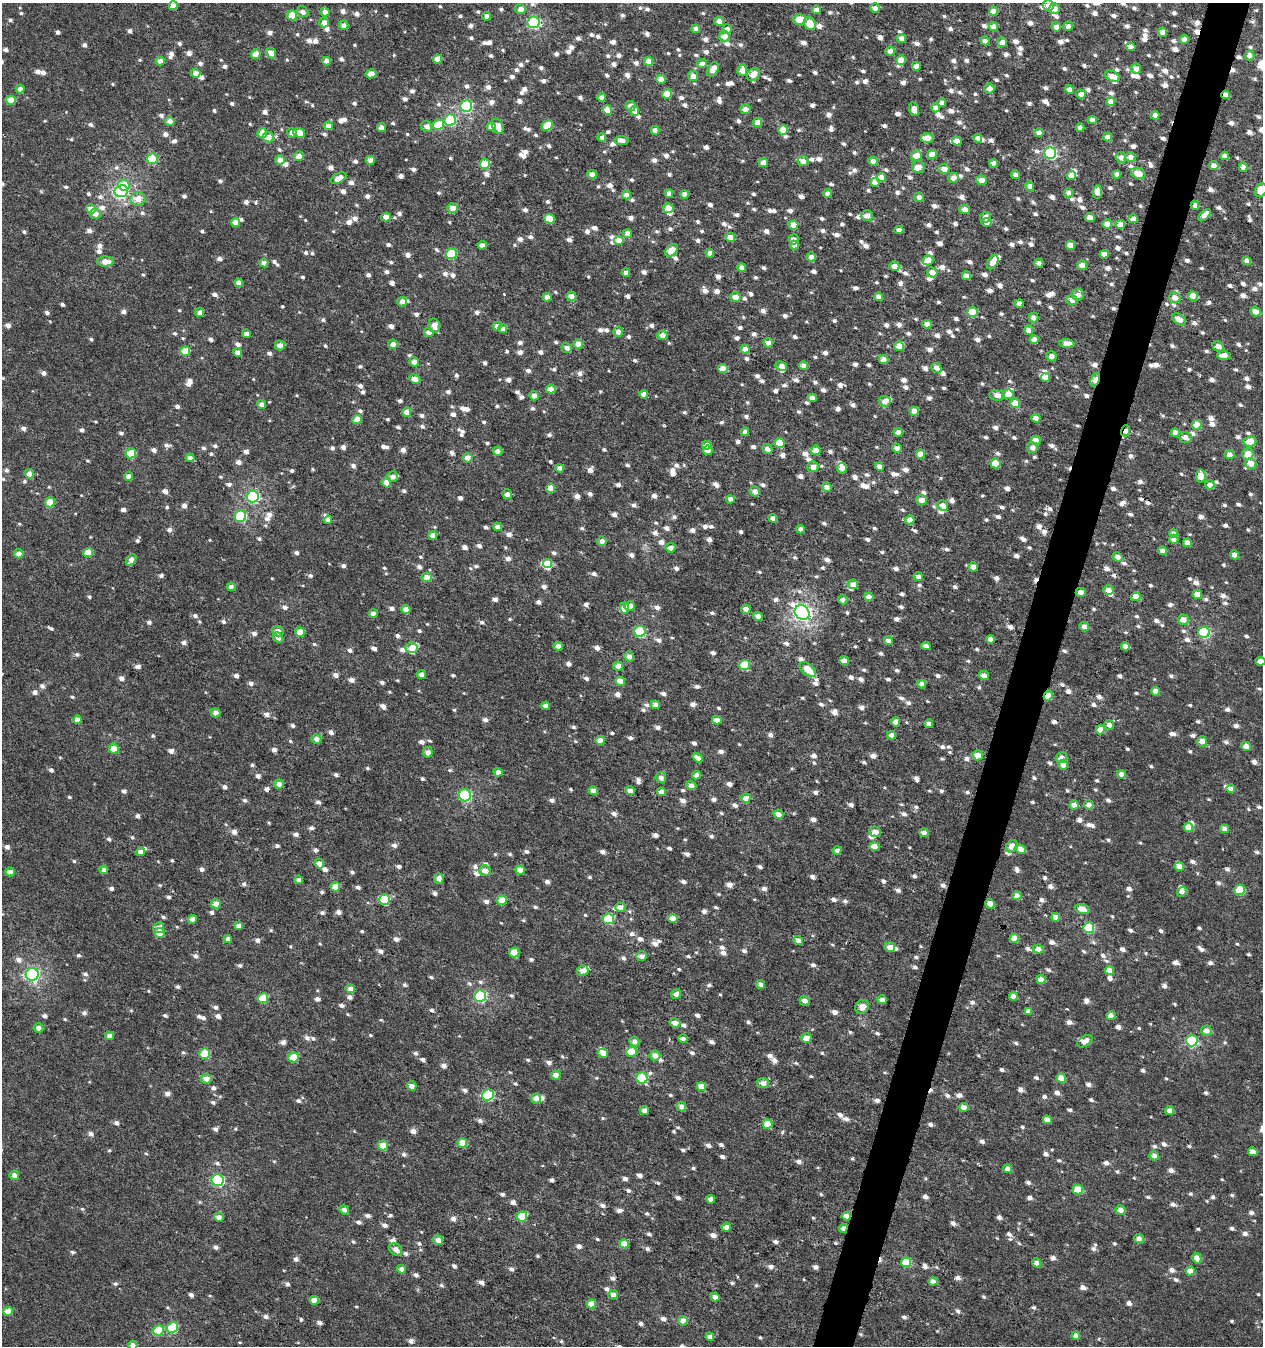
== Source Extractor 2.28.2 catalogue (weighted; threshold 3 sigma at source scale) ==
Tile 10 of 4 x 4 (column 2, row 3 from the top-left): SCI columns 1553-2813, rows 1403-2746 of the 5616 x 5441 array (HDU 1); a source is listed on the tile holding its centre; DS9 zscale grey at full resolution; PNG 1265 x 1348 px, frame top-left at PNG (2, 3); each listed source drawn as its Kron ellipse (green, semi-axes under 4 px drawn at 4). Shown black and unused: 3% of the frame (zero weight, under 3 of 6 exposures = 3% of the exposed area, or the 3 px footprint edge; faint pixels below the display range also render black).
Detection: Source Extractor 2.28.2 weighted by HDU 2 'WHT'; one run over the whole footprint, this tile lists its part. Background 3.16e-04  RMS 0.0012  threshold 0.00471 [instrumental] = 3 sigma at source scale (4.09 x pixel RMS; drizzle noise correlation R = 1.36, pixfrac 0.8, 0.0396/0.0396 arcsec/px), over >= 5 px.
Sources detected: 1838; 9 cosmic-ray / hot-pixel residue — neither listed nor drawn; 48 inside a brighter listed object's ellipse — not listed separately; of the other 1781, all 500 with FLUX_AUTO >= 0.669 (the completeness limit of this list) listed and drawn (1281 fainter detections not listed), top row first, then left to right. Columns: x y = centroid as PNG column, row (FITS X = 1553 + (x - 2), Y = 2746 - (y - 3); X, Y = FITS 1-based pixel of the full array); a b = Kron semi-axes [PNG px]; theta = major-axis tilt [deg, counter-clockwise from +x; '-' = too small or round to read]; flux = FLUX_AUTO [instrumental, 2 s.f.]
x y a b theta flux
173 6 4 4 - 1.3
1048 6 6 5 - 0.72
875 8 5 5 - 0.68
520 9 5 5 - 0.82
1054 9 5 5 - 0.94
817 10 4 4 - 0.93
993 11 4 4 - 1.3
303 12 6 5 - 0.67
325 12 5 4 - 0.76
292 15 5 5 - 2.6
487 16 4 4 - 0.72
799 20 6 5 - 2.1
719 21 5 4 - 0.91
324 22 5 5 - 0.84
534 22 6 6 - 15
810 24 7 5 -64 2.2
344 25 5 4 - 0.85
1068 26 4 4 - 0.68
993 27 4 4 - 1.1
1056 27 5 4 - 0.83
696 29 4 4 - 0.81
727 29 4 4 - 0.7
1162 32 4 4 - 0.75
725 36 5 5 - 0.99
901 38 4 4 - 0.74
1184 39 4 4 - 0.7
985 41 4 4 - 0.67
1002 42 5 5 - 0.71
1131 47 4 4 - 0.79
890 51 5 4 - 0.71
271 53 6 5 - 0.83
256 54 5 4 - 1.6
1250 55 5 5 - 0.79
438 59 4 4 - 1.6
901 60 5 5 - 1.8
160 61 4 4 - 0.81
326 61 4 4 - 0.93
649 61 4 4 - 1.5
702 64 4 4 - 0.81
916 66 4 4 - 0.85
713 69 8 5 61 1.1
1136 69 5 5 - 0.77
742 70 5 5 - 1.3
196 73 5 4 - 0.88
371 74 5 4 - 1.3
753 74 7 5 43 1.6
693 76 5 5 - 0.68
1112 76 8 5 -26 1.2
661 79 4 4 - 1.2
20 89 4 4 - 0.67
989 89 5 5 - 0.79
1070 89 4 4 - 0.78
667 94 5 4 - 2.3
1081 94 5 4 - 0.7
1226 95 4 4 - 0.8
601 97 4 4 - 0.73
11 100 5 4 - 2.5
1111 102 4 4 - 1.1
942 103 4 4 - 0.74
466 106 6 5 - 12
630 106 5 5 - 0.79
936 108 4 4 - 0.83
745 109 5 5 - 0.71
914 109 7 4 -73 0.78
607 110 4 4 - 1.9
634 111 5 4 - 0.84
1155 115 4 4 - 1.1
450 120 6 5 - 8.4
1092 120 5 4 - 0.82
170 121 5 5 - 0.88
758 122 4 4 - 1.3
438 125 6 5 - 3.4
547 125 6 5 - 2.2
328 126 4 4 - 0.78
427 126 6 5 - 0.73
498 126 8 5 -66 1.6
491 127 4 4 - 0.82
381 128 4 4 - 0.96
1080 128 4 4 - 0.76
655 130 4 4 - 0.77
783 130 5 4 - 2.3
262 133 5 4 - 1.6
292 133 5 4 - 0.75
299 133 6 4 -24 1.6
1039 133 4 4 - 0.81
268 137 5 5 - 1.2
1108 137 4 4 - 0.75
602 138 4 4 - 0.71
927 138 6 4 0 1.2
978 138 4 4 - 0.71
622 140 7 4 -7 0.81
957 141 4 4 - 0.8
1050 153 6 6 - 16
932 154 5 4 - 1.2
299 156 5 5 - 1.2
916 156 6 5 - 1.5
1225 156 4 4 - 0.78
1121 157 5 5 - 0.79
1130 157 5 5 - 0.76
152 159 5 5 - 5.5
280 160 4 4 - 0.88
370 160 4 4 - 0.82
803 161 5 5 - 0.7
873 161 5 4 - 0.89
763 162 4 4 - 0.82
993 163 4 4 - 0.72
485 164 5 5 - 3.8
1214 165 5 4 - 0.69
918 167 6 6 - 0.95
1243 167 4 4 - 0.98
944 169 6 5 - 0.86
1138 173 7 5 -24 1.3
592 174 4 4 - 0.96
1117 174 4 4 - 0.67
1015 175 4 4 - 0.71
1071 176 5 4 - 0.78
338 178 8 5 29 1.2
881 178 5 4 - 1.2
953 178 5 5 - 1.1
981 180 5 4 - 1.1
875 182 5 4 - 1.4
124 185 6 5 - 1.8
1030 186 4 4 - 0.74
1261 190 7 5 59 2.1
121 191 7 6 - 25
1097 192 6 5 - 0.98
1068 193 4 4 - 0.73
669 194 4 4 - 0.72
685 194 4 4 - 1
827 194 4 4 - 0.72
626 195 4 4 - 0.81
919 197 5 4 - 0.78
138 199 7 6 - 1.4
1195 205 4 4 - 0.7
453 208 5 5 - 1.1
668 208 5 5 - 1.5
91 209 5 5 - 0.99
965 209 5 4 - 0.81
95 214 5 5 - 0.82
1205 215 7 4 45 0.99
867 216 6 5 - 0.82
386 217 5 4 - 0.8
986 217 5 5 - 0.94
1090 217 5 4 - 0.97
550 219 5 5 - 2.7
1133 219 4 4 - 0.82
235 222 5 4 - 1.1
987 222 5 4 - 0.77
1107 224 5 4 - 1.1
793 225 5 4 - 1.7
1120 225 5 4 - 1.1
899 230 4 4 - 0.79
627 233 4 4 - 0.75
730 237 5 4 - 1.3
793 239 5 5 - 0.67
619 240 5 4 - 1.3
482 245 4 4 - 0.7
794 245 4 4 - 0.87
1071 245 4 4 - 1.3
671 250 7 5 40 1.6
710 253 4 4 - 0.78
451 254 5 5 - 5.6
1104 254 4 4 - 0.98
811 257 4 4 - 0.87
928 260 5 5 - 1.1
1247 261 4 4 - 0.67
105 262 8 5 1 1.3
993 262 8 5 58 1.5
264 263 4 4 - 0.71
1039 263 4 4 - 0.97
1082 265 5 4 - 0.89
894 266 5 5 - 0.78
742 268 4 4 - 0.9
932 272 5 5 - 0.9
626 273 4 4 - 0.68
966 276 5 4 - 0.82
238 283 4 4 - 0.74
1078 295 6 6 - 0.88
571 296 5 4 - 1
1193 296 5 4 - 2.1
547 297 4 4 - 0.77
735 297 5 5 - 1.2
879 297 4 4 - 0.87
1175 298 5 5 - 0.83
1072 300 5 5 - 0.9
402 302 5 4 - 0.95
1019 303 4 4 - 0.71
973 312 5 5 - 2.7
1256 312 5 4 - 0.99
199 313 4 4 - 0.73
1034 318 5 5 - 0.85
1179 319 8 5 -36 1
927 324 4 4 - 0.95
434 326 7 6 - 0.84
497 326 4 4 - 0.73
503 329 4 4 - 0.81
1029 330 4 4 - 0.79
429 332 5 4 - 0.79
618 332 5 5 - 0.78
246 334 4 4 - 0.77
662 335 5 4 - 0.89
1034 340 4 4 - 1.2
768 343 5 4 - 0.79
393 344 5 4 - 0.79
578 344 4 4 - 1.4
1067 344 7 4 -2 1.3
280 345 5 5 - 0.85
899 346 5 4 - 1.5
1218 346 6 5 - 0.71
567 348 5 5 - 0.71
745 349 4 4 - 1.1
185 351 5 4 - 2.4
238 352 4 4 - 0.72
1224 355 7 4 -2 0.9
1051 356 5 5 - 0.75
884 360 5 4 - 1.1
414 362 5 4 - 0.79
781 366 6 5 - 0.84
803 366 4 4 - 0.87
936 368 5 4 - 0.7
723 369 4 4 - 1.6
1046 378 4 4 - 0.68
415 379 6 4 -26 1.1
1095 380 7 4 69 2.3
551 389 4 4 - 1.4
644 394 4 4 - 0.82
1008 394 5 5 - 1
997 395 8 5 -8 0.97
534 396 5 4 - 0.77
812 398 4 4 - 0.76
885 401 6 5 - 0.8
1015 403 5 5 - 2.3
261 404 4 4 - 0.72
914 411 4 4 - 1.6
407 412 4 4 - 1.4
1036 418 4 4 - 1.1
357 419 4 4 - 1.5
1197 425 5 5 - 2.2
1126 431 5 3 - 0.76
745 432 4 4 - 0.74
898 432 4 4 - 0.85
1175 433 4 4 - 1.2
1185 437 6 5 - 0.78
1036 440 5 4 - 1.1
1250 441 6 5 - 2
780 443 5 5 - 3.1
707 445 5 4 - 0.8
897 448 4 4 - 0.9
1032 448 5 5 - 0.74
767 449 5 5 - 0.72
708 450 5 4 - 0.99
815 450 5 4 - 1.1
498 451 5 4 - 0.85
131 453 5 5 - 3.8
920 454 4 4 - 1.1
1230 454 5 4 - 0.69
1248 454 6 5 - 1.5
190 458 4 4 - 0.85
468 458 5 5 - 1.1
995 463 5 5 - 3
1251 463 5 5 - 1.3
880 466 4 4 - 0.75
813 467 5 5 - 0.82
560 468 4 4 - 0.75
842 468 5 5 - 0.67
29 474 5 4 - 0.95
129 476 4 4 - 0.75
1201 476 6 5 - 1.9
393 477 5 5 - 0.72
386 482 5 4 - 1.1
1210 485 5 4 - 0.83
827 487 5 4 - 0.75
550 488 4 4 - 1.3
755 491 5 4 - 0.76
507 494 5 4 - 0.7
253 497 6 6 - 15
730 499 4 4 - 0.67
921 500 5 5 - 0.9
50 502 5 5 - 3.6
943 505 6 5 - 0.74
240 516 6 5 - 8.1
773 518 4 4 - 0.79
328 520 4 4 - 0.7
910 520 5 4 - 1.2
497 527 4 4 - 0.71
801 529 4 4 - 0.76
1174 534 5 4 - 0.7
433 535 4 4 - 0.78
1174 539 5 4 - 0.77
602 541 5 4 - 0.75
1187 543 4 4 - 0.99
670 548 5 4 - 0.78
1162 551 4 4 - 0.73
88 553 5 4 - 2.3
19 554 5 4 - 0.89
1235 555 4 4 - 0.73
1118 557 5 4 - 0.83
131 560 7 4 54 0.86
548 563 4 4 - 1.2
973 567 4 4 - 1.2
427 577 5 5 - 1.2
918 577 5 4 - 0.75
853 584 5 4 - 0.81
231 587 4 4 - 0.77
1108 590 5 4 - 0.87
1081 592 5 4 - 0.73
1197 594 5 4 - 0.95
869 597 4 4 - 1.2
1136 597 4 4 - 1.5
843 600 4 4 - 0.79
630 606 5 4 - 0.95
625 608 5 4 - 0.75
746 609 5 4 - 0.67
406 610 4 4 - 1.3
373 613 4 4 - 0.69
802 613 8 7 - 40
758 616 5 4 - 0.84
1183 620 5 5 - 0.95
1084 627 5 4 - 0.68
278 631 6 5 - 0.75
640 631 5 5 - 9.9
300 632 4 4 - 1.7
1204 632 6 5 - 11
278 637 5 5 - 0.86
990 639 4 4 - 0.74
888 641 4 4 - 0.77
558 646 4 4 - 0.76
926 646 4 4 - 0.73
1125 646 4 4 - 0.7
411 648 6 5 - 1
629 657 5 5 - 0.68
844 661 5 4 - 1.1
1260 661 5 4 - 0.87
745 665 5 5 - 5.3
618 666 5 4 - 0.76
808 669 9 5 -40 1.7
422 675 4 4 - 0.78
984 675 5 4 - 0.79
620 681 5 4 - 1.2
922 684 4 4 - 1.1
1155 691 4 4 - 1.1
1048 696 5 4 - 2
655 705 4 4 - 0.71
546 706 4 4 - 0.75
215 713 5 4 - 0.78
77 720 4 4 - 0.88
717 720 4 4 - 1.1
895 722 4 4 - 1.1
929 724 4 4 - 0.82
1109 725 5 5 - 0.67
1100 730 5 4 - 2
891 735 4 4 - 0.79
316 739 5 5 - 0.69
600 740 4 4 - 1.2
1202 741 5 5 - 0.87
1246 746 5 4 - 0.75
114 749 5 5 - 1.8
428 752 5 5 - 0.74
978 755 5 5 - 1.2
698 758 5 4 - 0.92
1061 758 6 5 - 0.72
1063 765 5 5 - 0.77
498 772 4 4 - 0.76
1121 774 4 4 - 0.69
696 775 4 4 - 0.81
661 778 5 5 - 0.69
279 784 5 4 - 0.78
691 786 5 4 - 0.79
1231 789 4 4 - 0.74
594 791 4 4 - 1.1
630 791 5 4 - 0.76
661 792 4 4 - 0.91
465 795 6 6 - 12
746 798 4 4 - 1.4
1074 805 4 4 - 1.1
1089 805 5 4 - 0.76
778 814 5 4 - 0.76
1188 827 4 4 - 1.1
1225 829 5 4 - 0.68
875 832 6 5 - 0.75
924 833 4 4 - 0.78
1012 846 7 5 53 0.87
874 847 5 4 - 1.4
1021 849 5 4 - 0.94
837 850 4 4 - 0.73
140 852 5 4 - 0.83
319 864 5 4 - 0.8
1179 866 5 4 - 0.94
104 870 4 4 - 0.71
520 870 4 4 - 1.2
485 871 6 5 - 0.86
10 872 4 4 - 0.78
439 879 5 4 - 0.83
299 880 4 4 - 0.8
335 887 5 4 - 2.1
1240 890 5 5 - 4.4
1182 892 5 4 - 0.81
1017 896 4 4 - 0.96
385 900 5 5 - 6.2
502 900 5 4 - 1.8
216 904 5 4 - 1.1
990 904 5 4 - 1
620 907 5 5 - 0.84
1082 909 7 4 -18 1.2
1056 917 4 4 - 0.8
192 919 4 4 - 0.7
608 919 5 5 - 7
673 919 5 4 - 1.1
239 926 4 4 - 0.83
159 928 5 5 - 0.88
1089 928 5 5 - 7.1
160 933 5 5 - 1.2
1014 938 4 4 - 1.4
228 939 4 4 - 0.67
798 940 5 4 - 0.76
890 947 5 5 - 1.1
1038 949 5 4 - 0.93
514 953 5 5 - 3
642 956 5 5 - 0.91
1109 970 4 4 - 1.1
583 971 6 5 - 0.99
32 974 6 6 - 22
1041 979 5 4 - 0.85
761 984 4 4 - 0.7
350 989 4 4 - 0.81
676 994 5 4 - 0.74
480 996 6 5 - 13
1013 996 4 4 - 0.82
263 998 5 5 - 3.5
882 1000 4 4 - 0.75
804 1001 5 4 - 0.78
862 1007 7 6 - 0.92
1029 1011 4 4 - 0.71
1111 1016 4 4 - 1.1
675 1023 5 4 - 0.86
38 1028 5 4 - 0.76
1206 1031 5 5 - 0.85
109 1036 4 4 - 0.78
806 1038 5 4 - 1.1
683 1039 4 4 - 0.71
1085 1041 8 5 31 0.89
1192 1041 6 5 - 12
634 1042 5 5 - 0.83
631 1052 5 5 - 2.6
603 1053 5 4 - 0.95
205 1054 5 5 - 3.7
655 1055 5 5 - 0.85
294 1057 5 5 - 3.1
556 1075 5 4 - 0.93
642 1078 6 5 - 5.5
1061 1078 5 4 - 1.1
206 1079 5 5 - 0.93
763 1083 6 5 - 0.75
412 1086 5 4 - 0.79
701 1086 4 4 - 1.8
488 1095 6 5 - 9.9
536 1098 5 5 - 0.89
681 1107 5 4 - 0.8
964 1107 5 4 - 0.68
644 1111 5 4 - 0.67
1170 1111 4 4 - 0.78
1047 1120 4 4 - 0.95
768 1124 5 4 - 2.4
462 1143 5 4 - 1.9
383 1145 5 5 - 1.6
1253 1152 5 4 - 0.84
1154 1156 5 4 - 0.74
1008 1169 4 4 - 0.76
14 1175 5 4 - 0.89
217 1180 6 5 - 14
1078 1190 5 5 - 2.9
711 1199 4 4 - 0.79
344 1210 5 4 - 0.68
1120 1210 5 4 - 0.87
522 1216 5 5 - 4.5
846 1216 4 4 - 1.1
219 1217 5 4 - 0.81
726 1227 4 4 - 0.96
843 1228 5 4 - 0.68
1139 1239 5 5 - 0.67
438 1240 5 5 - 0.8
624 1244 4 4 - 1.9
396 1249 7 5 -39 0.79
1197 1258 5 4 - 1.2
906 1262 5 4 - 3.3
1037 1263 4 4 - 0.73
402 1269 4 4 - 0.75
1190 1271 4 4 - 1
933 1281 4 4 - 0.67
613 1295 5 4 - 0.82
715 1297 4 4 - 0.83
314 1300 5 4 - 1.5
591 1304 5 4 - 1.3
8 1311 5 4 - 1.5
683 1321 5 5 - 1
172 1328 6 5 - 5.6
158 1330 5 5 - 4
1076 1336 4 4 - 0.76
710 1337 4 4 - 0.73
133 1345 5 4 - 0.74
Overlapping masked pixels (flux is a lower limit): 8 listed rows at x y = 1226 95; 1195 205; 1095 380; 1126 431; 1081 592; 1048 696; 846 1216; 843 1228
Isophote crosses this tile's border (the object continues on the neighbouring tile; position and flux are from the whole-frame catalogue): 4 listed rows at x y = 534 22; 1261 190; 1260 661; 133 1345